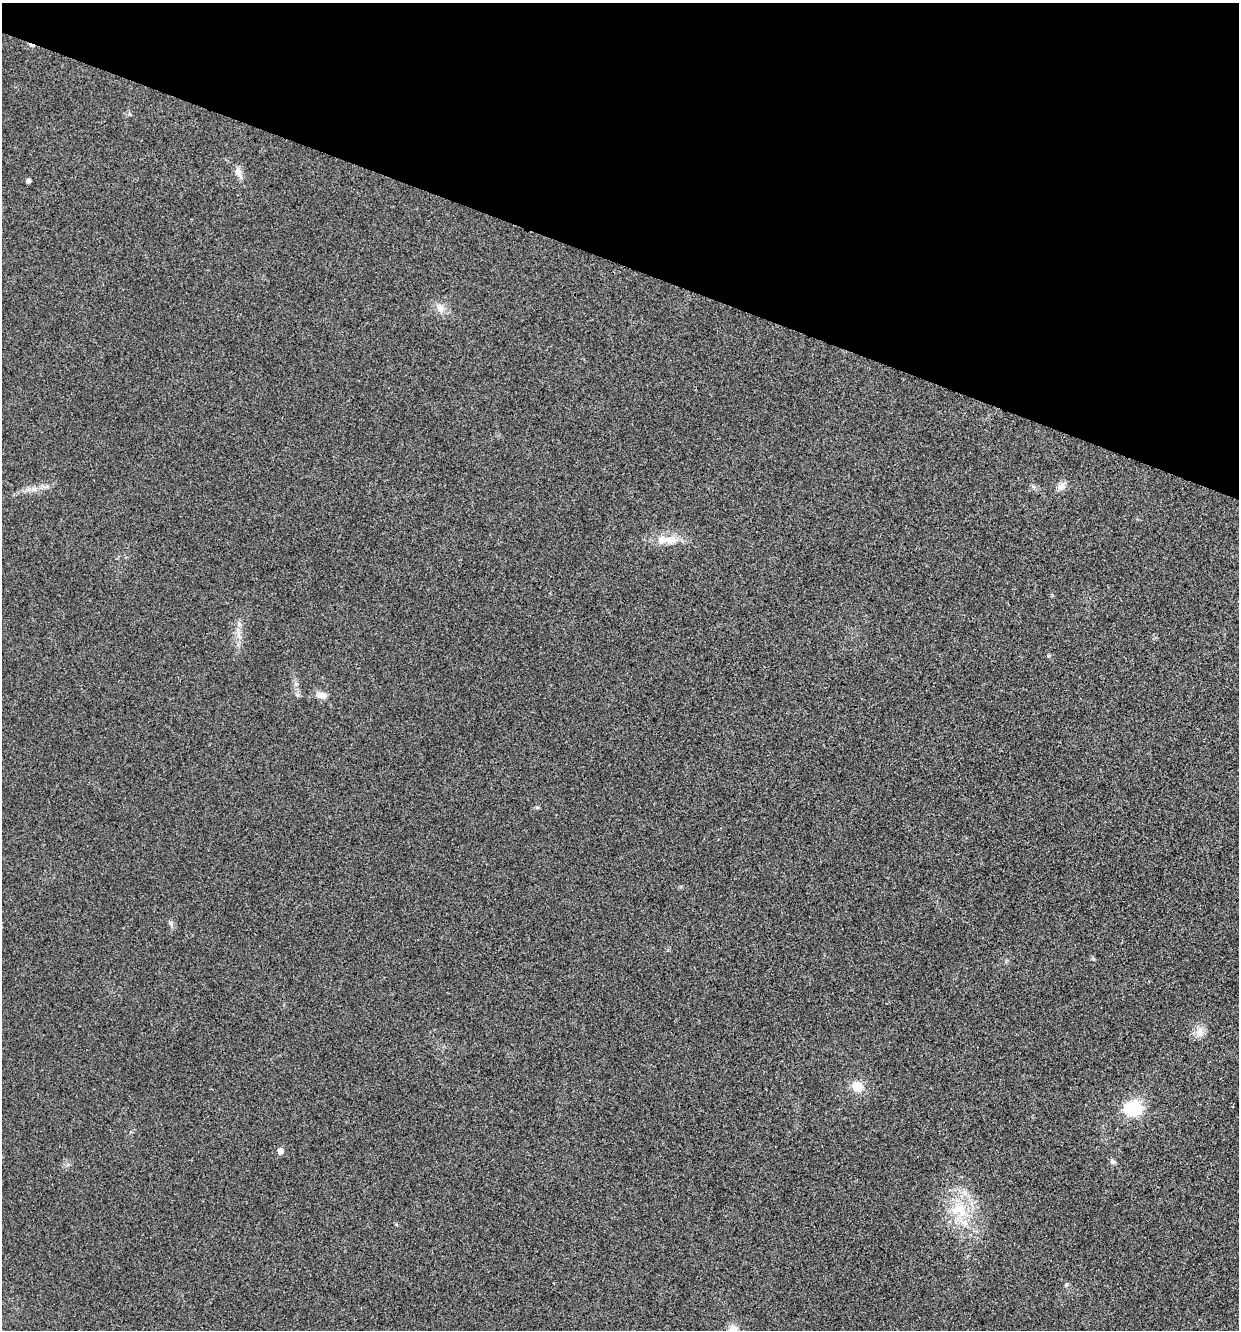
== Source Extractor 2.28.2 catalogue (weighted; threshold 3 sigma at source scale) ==
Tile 2 of 4 x 4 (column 2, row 1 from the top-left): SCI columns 1371-2607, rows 3995-5322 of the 5343 x 5332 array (HDU 1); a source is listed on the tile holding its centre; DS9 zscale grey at full resolution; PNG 1241 x 1332 px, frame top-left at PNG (2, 3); no overlay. Shown black and unused: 20% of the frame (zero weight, under 3 of 4 exposures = <1% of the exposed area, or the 3 px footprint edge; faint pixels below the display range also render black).
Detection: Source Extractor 2.28.2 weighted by HDU 2 'WHT'; one run over the whole footprint, this tile lists its part. Background 0.0283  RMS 0.0061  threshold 0.0274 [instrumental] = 3 sigma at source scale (4.5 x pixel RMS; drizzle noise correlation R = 1.50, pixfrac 1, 0.05/0.05 arcsec/px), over >= 5 px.
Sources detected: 22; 1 cosmic-ray / hot-pixel residue — not listed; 2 inside a brighter listed object's ellipse — not listed separately; the other 19 listed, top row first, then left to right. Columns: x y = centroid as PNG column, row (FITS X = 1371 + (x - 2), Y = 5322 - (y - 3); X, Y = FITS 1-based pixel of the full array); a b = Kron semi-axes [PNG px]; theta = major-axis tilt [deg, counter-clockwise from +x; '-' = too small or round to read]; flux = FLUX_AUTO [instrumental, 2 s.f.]
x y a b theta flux
238 172 15 7 -66 3.7
28 180 4 4 - 1.9
440 308 11 9 88 3.8
1061 486 11 9 25 3.6
34 489 8 5 30 2.1
662 540 23 11 14 8.7
239 624 6 6 - 1.6
296 684 6 6 - 1.4
298 695 7 4 90 1.2
322 695 15 9 -5 3.8
171 924 7 5 -79 1.4
1200 1032 13 9 77 4.6
857 1086 11 10 - 9.6
1133 1108 19 15 0 25
280 1151 5 5 - 3.7
1113 1161 7 6 - 1.3
959 1210 25 21 -20 23
1066 1285 6 4 46 0.77
733 1330 12 10 89 7.1
Isophote crosses this tile's border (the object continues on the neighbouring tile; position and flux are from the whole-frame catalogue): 1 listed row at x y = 733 1330
Unlisted compact peaks at least as high as the median listed source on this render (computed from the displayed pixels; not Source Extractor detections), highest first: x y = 537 807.